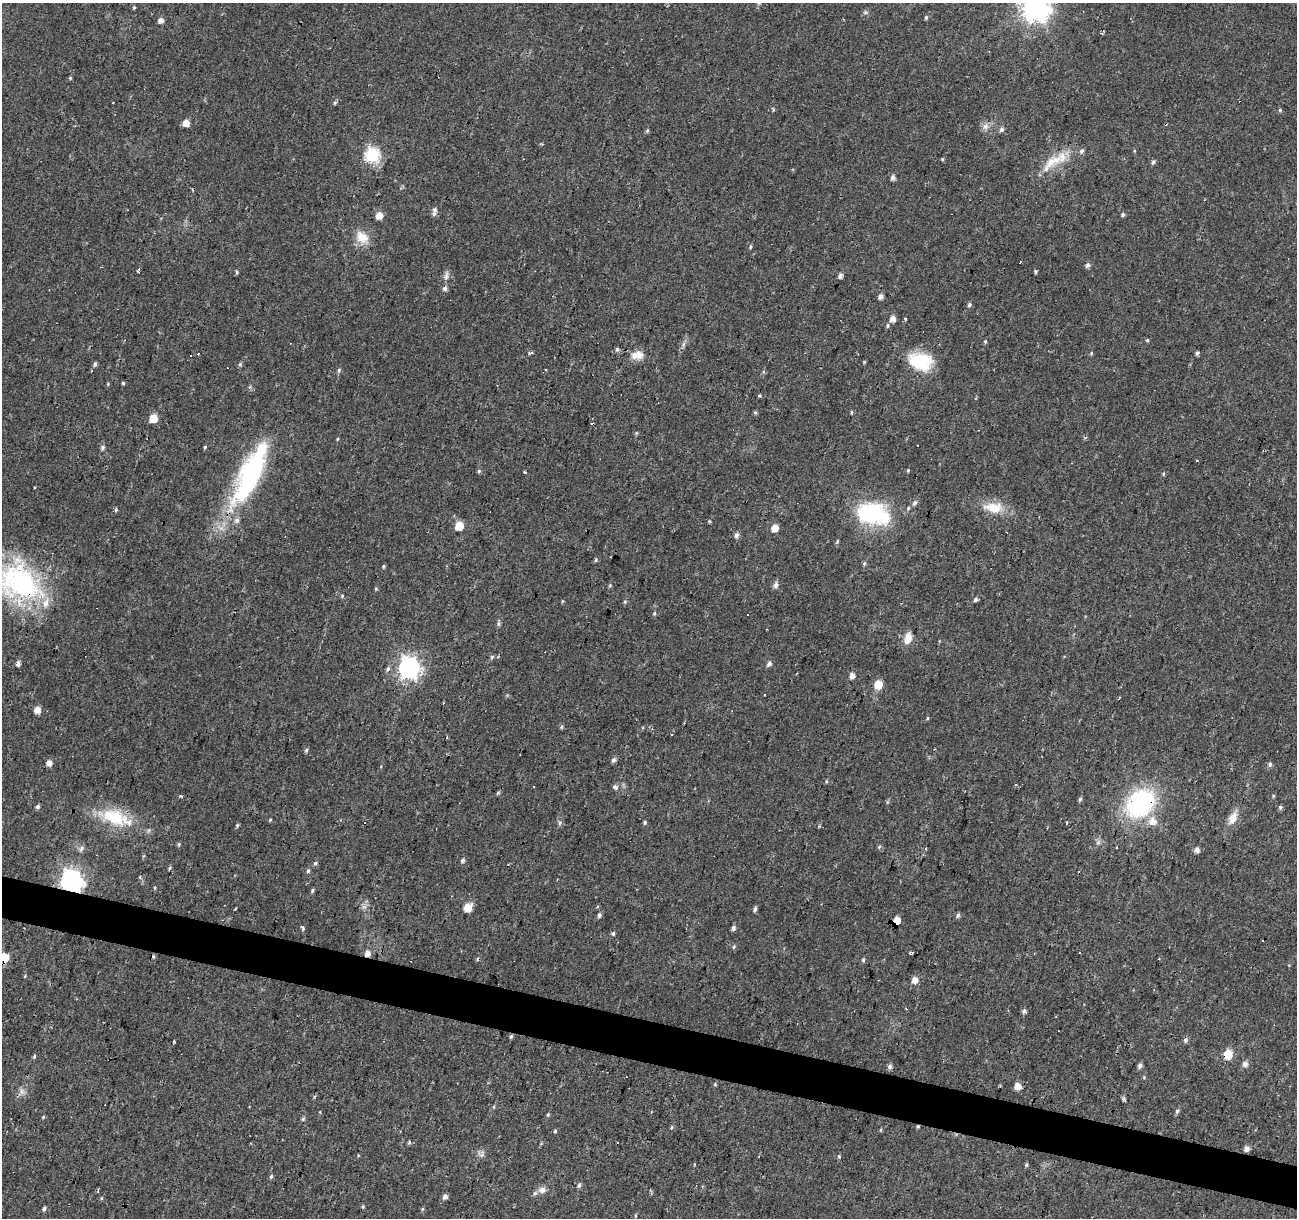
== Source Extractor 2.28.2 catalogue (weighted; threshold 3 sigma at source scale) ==
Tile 6 of 4 x 4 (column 2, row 2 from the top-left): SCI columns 1296-2590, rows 2652-3867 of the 5186 x 5364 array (HDU 1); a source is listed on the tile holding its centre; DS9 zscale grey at full resolution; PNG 1299 x 1220 px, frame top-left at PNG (2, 3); no overlay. Shown black and unused: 4% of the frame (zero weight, under 2 of 3 exposures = <1% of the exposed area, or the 3 px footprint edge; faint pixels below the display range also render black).
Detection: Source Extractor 2.28.2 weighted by HDU 2 'WHT'; one run over the whole footprint, this tile lists its part. Background 0.024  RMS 0.0033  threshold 0.015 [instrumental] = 3 sigma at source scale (4.5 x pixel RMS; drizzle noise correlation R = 1.50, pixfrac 1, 0.0396/0.0396 arcsec/px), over >= 5 px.
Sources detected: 203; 1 inside a brighter object's white glare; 21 cosmic-ray / hot-pixel residue — not listed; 5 inside a brighter listed object's ellipse — not listed separately; the other 176 listed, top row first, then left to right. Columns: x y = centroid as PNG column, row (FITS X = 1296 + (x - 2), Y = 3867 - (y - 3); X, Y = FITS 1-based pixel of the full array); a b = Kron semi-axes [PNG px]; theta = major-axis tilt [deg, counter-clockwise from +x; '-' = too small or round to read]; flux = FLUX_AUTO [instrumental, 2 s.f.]
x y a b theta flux
134 8 6 3 72 0.41
1036 8 10 9 - 340
865 12 6 4 -44 0.57
926 17 5 4 - 0.52
161 20 5 5 - 1.9
70 78 4 3 - 0.33
335 103 6 4 60 0.45
773 110 5 3 - 0.38
1280 110 4 4 - 0.43
186 123 5 5 - 3.6
985 127 9 7 -52 1.6
647 130 5 4 - 0.48
1001 130 6 6 - 0.97
1134 151 4 3 - 0.3
372 155 7 6 - 59
942 159 4 4 - 0.33
1053 161 35 13 29 8.7
1153 162 7 4 55 0.66
893 178 5 5 - 1.3
435 210 7 6 - 0.97
379 215 5 5 - 5
1123 215 5 4 - 0.68
362 237 19 14 -42 5.2
750 247 5 3 - 0.44
1020 262 3 2 - 0.35
1087 265 6 5 - 1.1
139 271 5 3 - 0.93
1035 271 4 3 - 0.5
237 272 5 4 - 0.44
446 274 15 4 64 1.1
840 276 5 5 - 1.1
445 288 6 5 - 1.2
880 296 5 5 - 1.6
969 305 5 4 - 0.67
892 319 5 5 - 3
905 319 3 3 - 0.34
888 325 6 4 85 0.52
1147 340 5 4 - 0.39
985 341 4 4 - 0.42
684 344 7 4 70 0.73
617 349 5 5 - 0.75
531 352 5 3 - 0.64
1091 353 5 4 - 0.39
1197 353 5 3 - 0.65
637 355 17 10 5 3.6
191 356 3 3 - 0.72
921 361 26 19 -12 15
95 364 6 4 75 0.67
240 364 5 5 - 0.5
339 370 7 5 77 0.59
123 383 5 4 - 0.41
760 396 5 3 - 0.39
755 412 5 3 - 0.46
852 412 6 3 90 0.39
153 418 5 5 - 8.5
337 439 4 4 - 0.34
102 447 6 6 - 0.76
205 447 5 4 - 0.42
908 470 4 3 - 0.35
479 471 5 4 - 0.54
252 473 77 25 64 53
1163 474 5 3 - 0.56
34 487 3 2 - 0.38
915 503 6 5 - 0.84
908 508 4 4 - 0.41
993 508 28 14 -4 6.9
116 510 6 4 72 0.51
872 514 35 21 -10 35
709 521 5 4 - 0.38
459 526 6 5 - 9.1
775 528 5 5 - 4.3
736 535 7 5 68 1.1
837 541 5 4 - 0.38
596 560 6 4 48 0.48
864 563 6 5 - 0.52
383 566 6 4 87 0.43
20 582 57 42 -32 54
610 585 5 4 - 0.45
776 585 7 5 80 1.3
376 589 5 4 - 0.4
342 596 5 5 - 0.42
975 599 6 4 58 0.71
562 601 5 3 - 0.31
625 602 6 5 - 0.49
654 613 5 4 - 0.5
498 624 6 5 - 0.7
908 638 14 9 74 3.4
492 657 6 5 - 0.54
18 663 6 5 - 1.2
769 664 6 5 - 1.1
409 667 8 8 - 180
852 675 6 5 - 2.1
878 684 6 6 - 7.4
37 710 5 5 - 3.2
927 718 5 3 - 0.35
562 727 5 4 - 0.53
306 750 6 4 68 0.5
614 760 6 5 - 0.98
49 763 5 5 - 2.2
1270 764 6 6 - 0.8
826 781 5 3 - 0.32
614 786 4 3 - 2.1
181 796 5 3 - 0.39
1273 796 4 4 - 0.36
1080 799 6 5 - 0.59
1140 803 27 21 46 48
37 806 5 5 - 0.73
1280 807 6 4 89 0.63
113 817 38 20 -18 15
1233 818 17 10 63 3.7
270 820 4 3 - 0.3
1153 821 9 8 - 3.6
645 822 6 4 76 0.49
1066 822 3 3 - 1.5
560 823 7 5 89 0.77
237 825 5 4 - 0.44
819 826 4 3 - 0.67
179 844 5 4 - 0.43
879 847 6 3 72 0.41
1116 848 3 3 - 0.95
81 849 9 6 59 0.98
1197 850 6 5 - 1.5
462 860 6 5 - 0.77
315 863 5 5 - 0.58
308 871 6 5 - 0.56
140 877 3 3 - 0.83
71 881 8 7 - 220
312 890 5 4 - 0.53
597 907 4 3 - 0.41
468 908 6 5 - 8.3
235 909 4 2 - 0.41
755 909 6 4 73 0.84
599 915 6 5 - 0.84
958 915 6 5 - 0.81
897 920 6 5 - 4.9
733 928 6 5 - 0.9
613 933 5 4 - 0.53
734 946 5 4 - 0.44
911 952 4 3 - 0.78
367 953 6 5 - 2.2
5 957 6 5 - 7.8
863 960 5 4 - 0.47
25 976 4 3 - 0.28
915 980 5 5 - 3
1024 1011 7 5 71 0.8
511 1036 5 4 - 0.53
174 1042 3 2 - 0.39
1228 1054 6 5 - 11
1245 1064 6 5 - 1.6
1140 1066 6 5 - 1
890 1067 6 5 - 0.98
1144 1077 4 4 - 0.32
715 1084 5 3 - 0.39
1017 1086 5 5 - 3.3
21 1092 11 8 79 1.7
314 1097 5 3 - 0.36
1123 1099 5 4 - 0.74
1177 1111 6 5 - 0.65
548 1115 6 4 68 0.46
43 1117 5 3 - 0.37
303 1119 6 5 - 0.49
918 1126 4 4 - 0.38
671 1128 5 3 - 0.34
555 1131 5 4 - 0.45
409 1142 5 4 - 0.48
1246 1149 6 5 - 1.5
481 1154 10 9 - 1.3
839 1156 5 4 - 0.42
1026 1165 5 4 - 0.41
271 1176 6 4 63 0.53
579 1185 6 5 - 0.77
542 1190 10 8 6 1.9
445 1197 7 5 58 1.1
44 1209 5 4 - 0.73
422 1209 6 4 88 0.4
636 1216 6 3 82 0.36
Overlapping masked pixels (flux is a lower limit): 10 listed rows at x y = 252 473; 20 582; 1140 803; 113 817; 71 881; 897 920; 367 953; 5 957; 1228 1054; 918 1126
Isophote crosses this tile's border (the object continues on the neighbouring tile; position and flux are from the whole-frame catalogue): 3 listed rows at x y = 1036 8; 20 582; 5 957